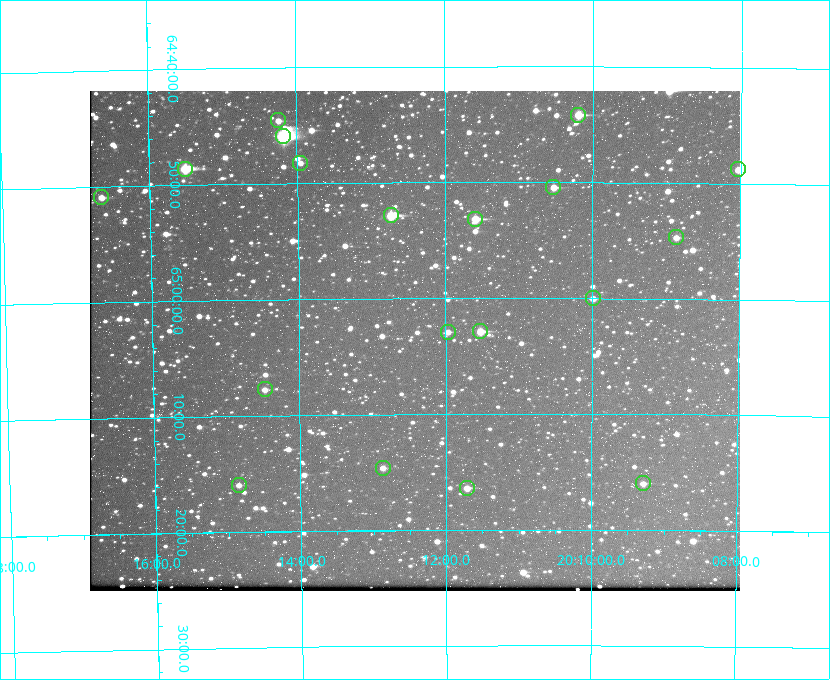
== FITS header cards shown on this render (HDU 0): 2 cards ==
NAXIS1  =                  650 / Width of table row in bytes
NAXIS2  =                  500 / Number of rows in table

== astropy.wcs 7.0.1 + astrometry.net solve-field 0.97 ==
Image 650 x 500 px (HDU 0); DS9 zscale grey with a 90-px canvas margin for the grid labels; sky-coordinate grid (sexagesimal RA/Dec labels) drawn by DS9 from the SOLVED WCS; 19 Tycho-2 reference stars matched to detected sources circled (green)
Header WCS: none
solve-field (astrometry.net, Tycho-2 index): SOLVED blind (the file carries no WCS)
Solved WCS: RA---TAN-SIP/DEC--TAN-SIP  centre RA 20:12:25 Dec +65:04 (303.11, +65.06 deg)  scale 5.18 arcsec/px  FOV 56.1' x 43.2'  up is -180 deg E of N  parity flipped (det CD > 0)
(file carries no celestial WCS; the grid is the blind solution)
Tycho-2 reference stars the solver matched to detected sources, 19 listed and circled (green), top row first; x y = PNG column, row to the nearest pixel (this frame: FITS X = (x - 90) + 1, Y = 500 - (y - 91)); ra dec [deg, ICRS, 3 dp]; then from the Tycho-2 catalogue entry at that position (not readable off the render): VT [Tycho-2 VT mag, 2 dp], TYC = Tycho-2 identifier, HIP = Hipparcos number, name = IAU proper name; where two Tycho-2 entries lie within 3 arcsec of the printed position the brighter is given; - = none
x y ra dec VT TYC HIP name
578 115 302.549 +64.736 9.65 4240-950-1 - -
278 120 303.562 +64.742 10.88 4240-278-1 - -
283 136 303.544 +64.765 7.36 4240-620-1 99731 -
300 163 303.488 +64.804 11.29 4240-68-1 - -
185 169 303.878 +64.810 8.93 4240-794-1 - -
738 169 302.008 +64.813 10.38 4240-809-1 - -
553 187 302.633 +64.841 10.69 4240-985-1 - -
101 197 304.164 +64.849 10.65 4240-315-1 - -
391 215 303.184 +64.880 9.02 4240-488-1 - -
475 219 302.897 +64.886 9.40 4240-717-1 - -
676 237 302.216 +64.912 11.03 4240-1279-1 - -
593 298 302.498 +65.000 11.22 4240-149-1 - -
480 331 302.882 +65.048 10.25 4240-98-1 - -
448 332 302.992 +65.048 11.44 4240-88-1 - -
265 389 303.620 +65.129 11.18 4240-34-1 - -
383 468 303.217 +65.244 11.17 4240-236-1 - -
643 483 302.323 +65.266 11.19 4240-188-1 - -
239 485 303.713 +65.266 11.45 4240-564-1 - -
467 488 302.928 +65.273 10.74 4240-760-1 - -